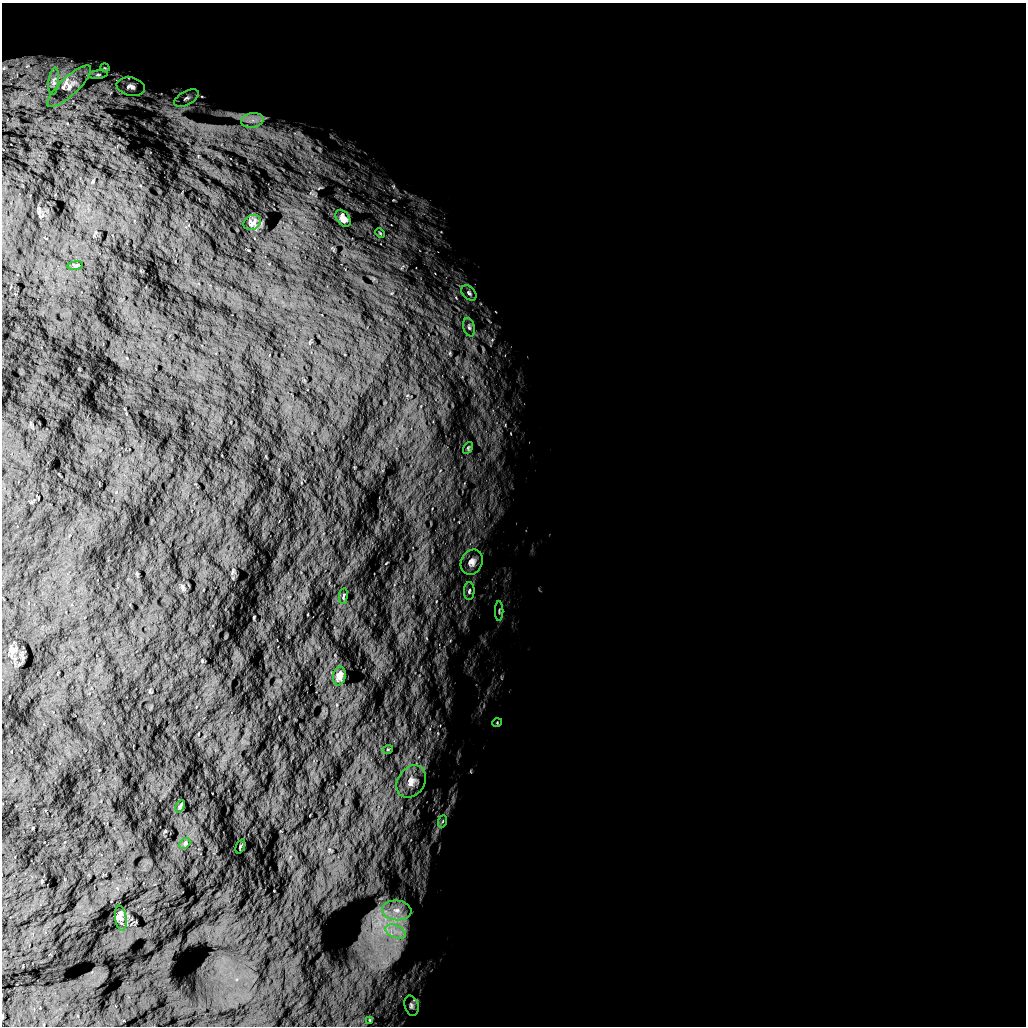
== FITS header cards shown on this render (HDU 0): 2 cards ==
NAXIS1  =                 1024 /
NAXIS2  =                 1024 /

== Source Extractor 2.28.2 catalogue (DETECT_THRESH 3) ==
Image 1024 x 1024 px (HDU 0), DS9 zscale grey, 1 PNG px = 1 image px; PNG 1028 x 1028 px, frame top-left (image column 1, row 1024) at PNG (2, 3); each listed source drawn as its Kron ellipse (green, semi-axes under 4 px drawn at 4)
Background 5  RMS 910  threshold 2740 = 3 sigma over >= 5 px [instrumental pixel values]
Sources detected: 31; all 31 listed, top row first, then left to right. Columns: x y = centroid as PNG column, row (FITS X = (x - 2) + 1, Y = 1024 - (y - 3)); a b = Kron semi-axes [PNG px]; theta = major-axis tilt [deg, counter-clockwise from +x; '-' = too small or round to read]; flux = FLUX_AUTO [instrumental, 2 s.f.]
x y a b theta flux
105 68 5 3 - 47000
98 75 9 4 5 110000
54 81 14 5 84 190000
69 86 29 9 43 640000
131 87 14 9 -11 400000
186 98 13 7 28 330000
252 120 11 7 10 460000
343 218 9 6 -55 300000
252 222 9 7 28 180000
380 233 5 3 - 51000
75 265 8 4 8 67000
469 293 9 6 -46 160000
469 327 9 5 -75 160000
468 448 6 4 57 80000
472 562 13 10 64 400000
469 591 9 5 88 140000
343 596 8 3 83 78000
499 611 10 2 90 70000
339 676 9 6 79 290000
497 723 5 3 - 49000
388 749 5 3 - 55000
411 781 17 13 58 760000
180 806 6 3 65 93000
443 821 6 4 70 95000
185 843 6 4 46 81000
240 846 7 2 69 50000
397 910 15 10 -6 790000
121 918 13 5 -82 210000
395 932 10 6 -24 480000
411 1006 10 7 -74 190000
370 1020 3 3 - 44000